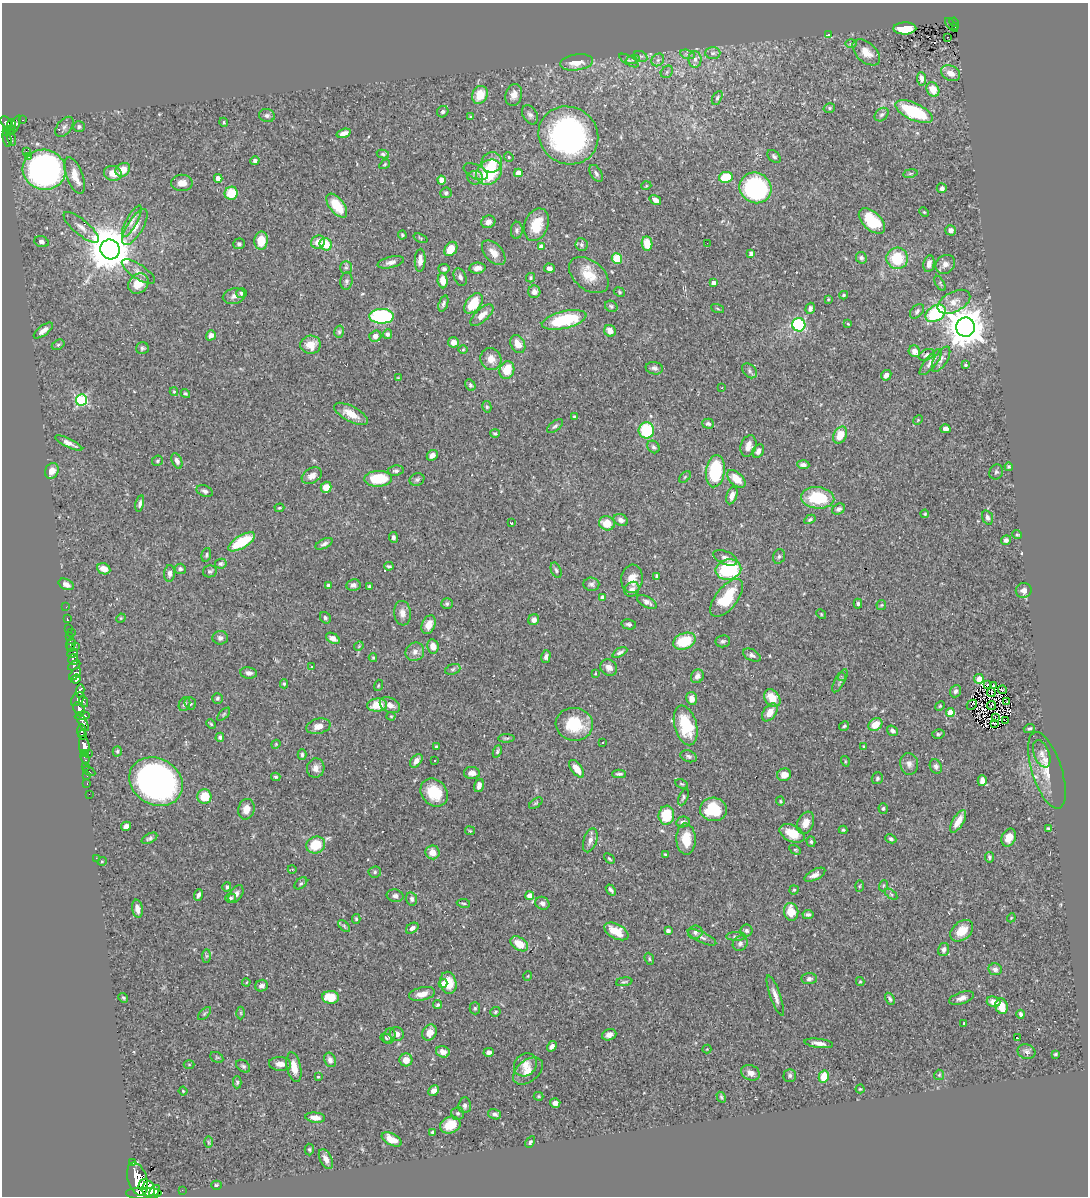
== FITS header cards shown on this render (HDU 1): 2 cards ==
NAXIS1  =                 1086
NAXIS2  =                 1194

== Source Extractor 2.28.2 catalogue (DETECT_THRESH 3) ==
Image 1086 x 1194 px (HDU 1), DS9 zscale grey, 1 PNG px = 1 image px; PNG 1090 x 1198 px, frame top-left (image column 1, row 1194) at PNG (2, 3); each listed source drawn as its Kron ellipse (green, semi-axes under 4 px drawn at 4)
Background 0.507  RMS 0.021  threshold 0.0639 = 3 sigma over >= 5 px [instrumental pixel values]
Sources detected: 522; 4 with non-positive FLUX_AUTO (blend fragments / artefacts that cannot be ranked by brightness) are neither listed nor drawn; of the other 518, the 500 brightest by FLUX_AUTO listed and drawn (18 fainter detections omitted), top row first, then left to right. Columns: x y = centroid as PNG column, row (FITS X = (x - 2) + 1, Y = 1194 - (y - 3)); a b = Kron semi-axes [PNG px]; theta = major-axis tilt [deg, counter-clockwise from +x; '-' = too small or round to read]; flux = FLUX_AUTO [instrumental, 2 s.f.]
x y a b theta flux
954 22 5 2 - 26
952 25 8 4 -47 33
955 27 3 2 - 6.9
905 28 11 6 1 40
828 35 4 4 - 15
948 37 2 2 - 1.8
851 44 6 4 0 1.8
866 52 16 9 -43 18
713 53 7 6 - 4.1
687 54 7 4 -18 3.5
641 56 7 5 -29 2.7
695 59 8 6 -89 5.2
629 60 11 4 -32 3.2
632 60 7 4 19 2.4
658 60 7 5 46 3.7
576 62 16 8 8 20
667 72 7 5 48 3.2
951 73 10 7 -27 13
922 79 7 4 -83 3.3
933 89 8 6 -57 10
480 95 9 7 66 27
514 95 11 8 75 11
717 98 7 4 61 2.8
829 108 6 4 15 2.4
443 112 6 5 - 3.3
914 112 20 8 -24 97
267 115 8 6 -14 4.2
530 115 10 7 -58 5.1
882 115 8 6 42 3.6
471 117 4 3 - 1.5
23 120 3 2 - 11
224 122 4 4 - 1.7
6 123 7 4 -49 300
12 125 5 3 - 110
15 125 10 4 64 160
79 126 6 5 - 4
64 127 11 7 52 5.9
11 130 4 3 - 30
7 132 3 3 - 77
344 133 7 4 18 8.5
568 135 30 28 -32 380
11 137 9 3 -77 7.8
7 138 8 3 -78 92
26 152 3 2 - 4800
383 154 6 4 -11 2.6
28 156 4 2 - 8.1
774 156 8 5 -41 3
509 157 5 4 - 1.6
255 161 4 4 - 4
492 162 10 10 - 21
385 164 6 3 33 1.6
44 170 21 20 - 470
123 170 8 6 36 19
476 172 13 7 -25 5.3
489 172 14 11 46 79
113 173 9 7 -15 15
518 173 4 4 - 14
596 173 9 5 -60 4.5
910 173 7 3 9 1.9
75 176 19 8 -69 27
726 177 7 5 11 45
218 178 4 4 - 11
475 178 8 7 - 4.8
441 180 4 4 - 13
182 183 10 8 -1 13
646 186 5 3 - 1.3
756 188 16 15 - 210
942 188 5 5 - 3.7
231 193 7 6 - 32
446 193 5 5 - 3
655 200 6 4 -33 7.5
337 206 14 7 -52 36
924 212 5 3 - 1.4
132 221 18 5 61 8.9
872 221 16 9 -43 56
488 222 7 6 - 7.3
536 225 17 11 68 34
81 227 22 7 -40 13
135 227 20 8 58 18
517 230 8 6 88 3.8
951 230 5 5 - 5.9
402 235 4 3 - 1.9
420 238 7 4 -21 2.2
261 241 9 6 86 26
42 242 7 5 -20 5.1
318 242 7 6 - 14
707 243 2 2 - 2.7
239 244 5 5 - 3.2
326 244 6 6 - 36
647 244 7 5 -81 25
581 245 6 6 - 3.7
541 247 4 4 - 9.8
110 249 10 9 - 5500
451 249 8 6 56 19
494 253 14 8 -48 13
751 253 4 4 - 5.2
617 258 5 5 - 38
861 258 6 5 - 3.2
897 258 11 10 - 50
420 260 11 5 87 9.9
391 262 13 5 13 6.8
929 264 8 5 80 9.3
945 264 10 9 - 8.9
346 268 6 5 - 2.6
477 268 8 5 5 7.6
549 268 5 4 - 6.8
444 269 6 5 - 2.9
138 271 19 7 -33 10
589 275 23 14 -39 30
460 277 9 6 -68 4.7
531 278 5 4 - 2.3
346 281 9 6 83 3.8
443 281 7 5 -86 15
714 283 4 4 - 9.3
940 283 8 3 -58 1.9
138 284 11 9 42 24
534 292 6 6 - 7.1
619 292 6 4 -25 1.9
242 293 5 5 - 3.4
844 295 4 3 - 1.9
234 296 11 8 13 6.9
828 299 4 3 - 1.4
954 302 18 10 28 15
473 303 12 7 50 43
443 304 8 4 70 3.3
611 306 6 5 - 2.7
810 308 6 4 73 5.5
718 309 7 3 -19 1.6
917 311 8 5 47 3.7
936 313 11 7 35 110
482 315 14 6 42 12
382 316 12 7 -1 180
564 320 23 8 13 90
848 324 4 2 - 1.2
799 325 6 6 - 120
965 327 9 9 - 3800
43 330 11 5 37 8.5
610 331 6 5 - 12
339 332 6 5 - 2.3
387 334 5 4 - 3.2
211 335 5 5 - 7.6
375 336 6 5 - 7.5
453 342 5 5 - 11
518 344 10 6 -61 15
58 345 7 4 29 2.5
311 345 10 9 - 20
142 348 6 6 - 2.8
463 350 5 3 - 1.2
914 351 6 5 - 11
927 355 8 5 25 3.8
491 359 11 10 - 13
941 359 14 6 58 6.5
931 362 16 5 50 8
965 365 4 3 - 2.1
654 368 9 6 -11 4.6
507 370 9 7 71 29
749 371 8 6 -45 4
886 375 6 4 43 6.9
398 378 4 4 - 1.5
470 385 6 4 -61 3.1
722 388 3 2 - 1.6
174 392 4 4 - 1.6
185 394 5 3 - 2
81 400 5 5 - 160
487 407 6 4 -75 2.3
351 414 19 7 -28 19
574 417 3 3 - 2.6
918 420 5 4 - 1.6
708 424 6 5 - 3.8
555 426 9 5 38 3.4
945 429 5 4 - 8.1
646 430 8 7 - 83
495 433 5 4 - 2
840 435 9 6 62 24
69 443 15 4 -26 8.2
748 446 11 7 71 11
653 447 7 5 -48 3.4
758 451 7 5 62 7.6
432 455 6 5 - 6.3
158 461 5 5 - 2.1
177 461 8 5 -66 5.8
803 465 6 4 -5 4.4
1009 467 4 4 - 2.4
52 471 8 6 64 13
396 471 8 5 8 3.5
715 471 16 9 82 90
996 472 8 6 61 2.8
312 476 11 7 30 10
685 477 7 4 45 2.1
378 479 14 8 2 58
736 479 11 6 -42 21
417 480 7 6 - 3
326 487 5 5 - 19
205 491 8 5 -20 3.5
732 496 9 5 71 9
818 498 16 10 -5 69
140 504 8 4 78 4.1
279 508 5 4 - 1.9
839 509 7 5 29 4.3
925 514 4 3 - 1.6
987 517 7 5 -72 4.6
810 519 6 4 29 2.5
621 520 7 5 -27 5.4
511 523 3 2 - 1.3
607 523 8 7 - 23
1017 535 5 4 - 1.8
393 537 5 4 - 3.5
1006 540 5 4 - 4.5
242 542 15 6 31 62
324 544 9 4 27 4.1
206 555 7 4 76 2.3
779 556 7 5 73 3
725 558 13 6 -23 6.7
221 564 6 5 - 2.7
389 566 4 3 - 2.3
104 569 7 5 -27 13
180 569 5 5 - 3.8
728 569 13 10 11 110
556 570 8 5 -67 3.1
210 571 7 6 - 3.1
169 573 8 5 84 5.7
657 576 4 3 - 2.6
632 579 14 11 86 17
66 584 8 5 -27 7.7
591 584 8 6 -4 4.2
328 585 3 3 - 2.1
353 585 7 6 - 5.3
369 586 4 3 - 1.9
632 589 8 7 - 6.9
1024 590 8 7 - 8.9
603 598 4 4 - 8.8
727 598 22 11 51 62
647 602 11 5 -28 6.9
447 604 6 5 - 2.9
858 604 5 4 - 2.6
881 605 5 5 - 1.6
66 607 3 2 - 5.2
402 613 12 8 -84 10
821 614 5 4 - 1.7
67 618 3 2 - 6.2
121 618 5 4 - 1.3
325 618 6 5 - 3
534 620 5 5 - 7.8
629 624 7 5 -11 3.4
429 625 10 6 68 11
69 628 3 3 - 30
71 633 3 2 - 5.9
70 637 4 3 - 61
220 638 7 7 - 6.8
333 638 7 5 -29 7.9
684 641 11 8 23 56
723 641 7 6 - 3.2
71 644 6 4 72 52
359 646 5 4 - 1.5
433 646 7 5 -79 11
71 647 3 2 - 19
75 647 3 2 - 13
415 652 9 9 - 7.2
620 652 8 4 29 4.4
73 653 5 3 - 160
752 655 9 5 -29 4.3
546 657 6 4 74 4.7
373 658 4 3 - 1.6
73 659 5 5 - 260
74 665 7 3 29 270
312 667 3 2 - 2
609 668 9 7 -35 8.3
453 669 8 5 20 3.1
249 673 8 5 -8 5.2
75 674 7 4 45 450
595 674 4 4 - 1.4
697 676 7 6 - 6.7
841 676 4 4 - 1.8
76 679 5 4 - 90
979 679 5 5 - 12
840 681 13 5 61 4.2
284 684 4 4 - 1.9
987 684 4 3 - 2.7
378 685 6 3 70 1.5
994 686 3 2 - 1.8
1002 690 4 2 - 2.3
80 691 7 3 84 170
955 691 6 5 - 4
991 692 4 2 - 1.9
217 698 5 5 - 2.3
692 698 6 5 - 10
772 698 10 7 -55 25
78 699 8 5 48 240
84 701 6 3 -73 94
1007 702 4 2 - 1.8
190 703 6 5 - 3.2
184 704 7 5 65 3.5
377 705 10 6 5 27
390 705 10 7 -24 9.6
972 705 5 2 - 1.2
991 705 4 2 - 2
940 706 5 4 - 1.5
79 709 7 5 -71 270
770 712 10 6 53 15
950 712 4 4 - 18
224 714 8 4 46 2.2
82 716 7 4 4 210
391 716 4 4 - 1.3
995 718 3 2 - 1.5
1006 721 2 2 - 2.4
82 722 10 4 -60 190
995 723 3 2 - 1.8
211 724 5 4 - 1.8
574 724 18 16 -7 56
686 725 20 11 -75 67
875 725 7 6 - 20
318 726 12 7 14 11
844 726 5 3 - 2.4
1029 728 5 4 - 2.8
82 731 6 4 85 200
892 731 6 5 - 4.4
938 734 6 4 14 2.2
82 735 4 3 - 290
220 737 5 4 - 3
506 738 8 3 1 2.1
603 742 3 2 - 5
276 744 5 3 - 1.2
84 746 10 5 -82 810
864 746 4 3 - 1.2
436 747 3 3 - 2.5
117 751 5 4 - 2
497 751 6 4 66 2.7
89 753 4 2 - 11
84 754 3 3 - 17
1042 754 14 7 -69 9.3
302 755 5 4 - 3
689 756 8 5 -19 3.8
85 758 6 3 -69 35
416 761 8 5 49 7.8
435 761 2 2 - 1.1
845 761 5 3 - 1.3
909 764 11 9 -77 8.1
86 766 4 2 - 20
936 766 7 6 - 4.2
316 768 10 9 - 9.2
577 769 10 5 -53 14
1047 770 40 15 -72 33
89 771 6 3 -27 44
472 773 8 6 -3 7.8
619 774 6 3 0 3.1
784 775 7 6 - 12
87 776 2 2 - 7.6
276 777 4 3 - 2.1
877 778 6 5 - 3.1
982 781 5 4 - 7.7
156 782 28 23 -30 650
87 783 3 2 - 5.2
682 784 7 3 -26 1.7
479 785 7 4 73 5.8
434 793 15 12 -48 39
89 794 2 2 - 4.1
204 796 7 7 - 30
683 797 9 4 66 2.7
780 801 4 4 - 1.5
536 803 8 4 35 2.1
246 809 10 8 75 14
713 809 13 11 -6 64
883 809 5 4 - 2.7
666 815 9 8 - 44
958 821 13 5 59 16
683 822 7 5 11 4.4
806 823 12 8 67 14
126 826 5 4 - 7.1
1048 829 4 3 - 2
843 830 4 4 - 1.8
470 831 5 4 - 1.6
792 833 13 8 -27 28
150 838 8 4 28 3.2
1009 838 9 6 65 12
686 839 16 9 -88 30
891 839 6 4 -26 3
590 840 12 6 72 7.4
811 842 5 4 - 2.3
316 845 9 8 - 35
795 850 6 4 -28 1.9
433 852 7 7 - 15
665 854 4 4 - 1.8
989 857 5 4 - 2.7
96 858 2 2 - 53
609 859 6 4 -44 1.9
102 861 5 3 - 1.2
292 869 4 3 - 1.1
375 872 6 5 - 2.9
815 875 11 5 27 7.8
301 883 7 5 40 2.5
859 886 5 3 - 1.4
883 886 5 3 - 1.7
227 887 4 4 - 3.6
611 890 6 3 -52 3.5
794 890 4 4 - 1.9
236 894 10 6 56 6.3
891 894 7 4 -37 2.3
198 895 6 3 68 4.1
395 896 8 6 -12 4.4
530 896 4 4 - 17
231 898 5 4 - 2
412 899 7 5 -77 3.5
463 903 7 2 -9 1.7
542 903 7 6 - 4.9
137 909 9 5 -80 9.2
791 912 9 7 -80 25
808 914 5 4 - 4.1
1011 918 4 3 - 1.2
356 919 5 4 - 1.6
344 926 7 4 -46 2.7
412 928 7 5 36 5.5
616 931 13 7 -28 24
668 931 3 3 - 3.9
747 931 6 6 - 3.5
962 931 13 9 40 22
695 932 7 6 - 4.4
736 936 10 4 -1 3.1
702 937 15 5 -25 5.6
740 943 8 7 - 5.1
519 944 9 6 -34 24
944 949 7 5 77 5.2
206 956 7 4 89 2.5
649 959 6 4 -71 2.2
995 969 7 6 - 5.4
528 976 5 3 - 1.2
809 979 8 5 4 4.5
860 981 4 4 - 1.6
246 982 4 3 - 1.7
624 982 8 4 9 2.3
448 983 11 8 -80 22
443 984 4 4 - 8.8
262 986 6 5 - 5.3
422 994 13 6 13 12
775 996 21 5 -71 10
331 997 8 6 -2 32
123 998 5 4 - 1.9
962 998 13 5 18 6.8
890 999 6 3 -60 2.8
993 1002 7 5 -15 11
437 1005 4 4 - 2.5
1002 1006 8 6 -75 21
475 1008 6 5 - 2.5
495 1012 5 4 - 2.2
241 1013 6 4 -89 1.9
204 1014 8 4 45 2.4
1021 1014 4 3 - 3.2
964 1023 3 2 - 1.2
429 1033 8 7 - 12
397 1034 7 6 - 8.2
609 1035 7 5 21 8.3
389 1036 8 6 75 4.1
386 1038 6 4 -20 1.7
1018 1038 3 2 - 15
819 1043 14 4 -7 8.5
552 1046 6 4 55 5.1
707 1049 4 4 - 1.2
443 1052 7 5 -17 11
489 1052 5 4 - 4.4
1027 1052 9 7 -20 5.3
1055 1054 4 2 - 1.8
217 1057 7 5 -29 2.1
330 1060 7 5 -68 5.8
406 1060 6 6 - 15
189 1064 5 3 - 1.7
280 1064 11 7 -5 11
525 1065 12 10 47 14
243 1066 8 5 -36 3.1
294 1067 15 7 -77 19
528 1071 17 10 39 15
751 1073 10 7 -25 8.7
790 1075 6 6 - 3
939 1075 5 5 - 1.9
318 1077 3 2 - 1.5
824 1077 6 5 - 27
237 1082 6 4 88 2.6
860 1089 4 4 - 1.7
183 1091 4 3 - 1.2
434 1091 6 5 - 7.8
539 1096 5 4 - 1.6
721 1097 6 4 -60 1.8
555 1103 5 4 - 6.6
465 1105 8 6 85 5.1
458 1113 6 6 - 3
495 1114 7 5 -16 4.8
315 1118 10 5 -6 9.9
450 1125 10 8 22 30
432 1132 4 3 - 2.6
392 1139 11 5 -27 19
208 1142 5 3 - 1.5
530 1142 6 4 62 2.6
309 1149 6 4 -87 2
326 1159 11 6 -64 8
133 1162 3 2 - 3.6
137 1179 17 9 -72 1600
143 1184 6 3 59 220
216 1185 5 4 - 2
149 1189 8 6 -87 660
182 1190 2 2 - 5.6
155 1191 6 4 49 430
144 1194 18 6 0 1700
At the frame edge (FLAGS 8, measured only in part): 1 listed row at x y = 144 1194
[18 fainter detections neither listed nor drawn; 4 non-positive-flux detections neither listed nor drawn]